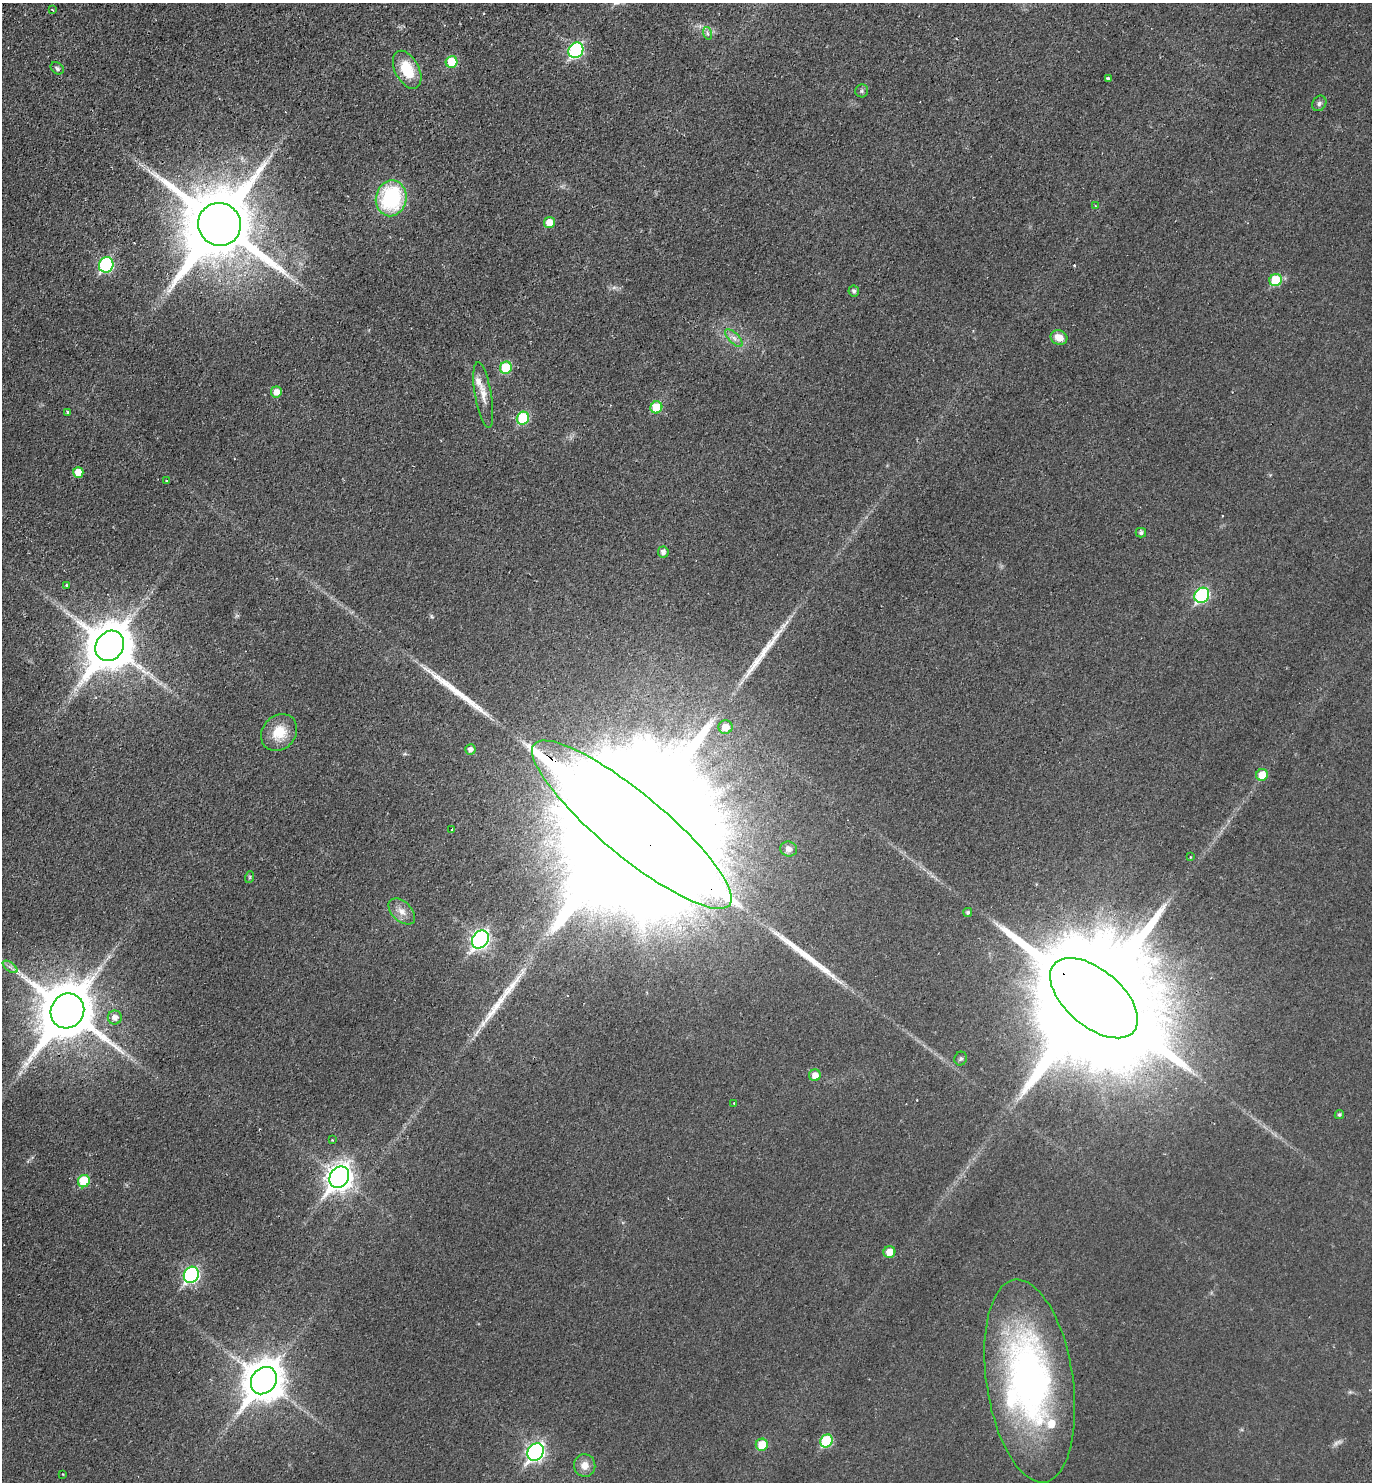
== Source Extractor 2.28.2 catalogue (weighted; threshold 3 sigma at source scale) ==
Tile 11 of 4 x 4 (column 3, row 3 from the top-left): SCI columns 3083-4452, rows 1519-2998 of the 6027 x 6000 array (HDU 1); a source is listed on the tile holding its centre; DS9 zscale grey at full resolution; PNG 1374 x 1484 px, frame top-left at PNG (2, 3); each listed source drawn as its Kron ellipse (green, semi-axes under 4 px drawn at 4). Shown black and unused: <1% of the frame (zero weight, under 2 of 3 exposures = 3% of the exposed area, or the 3 px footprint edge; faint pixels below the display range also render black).
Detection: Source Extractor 2.28.2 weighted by HDU 2 'WHT'; one run over the whole footprint, this tile lists its part. Background 0.0252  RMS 0.0045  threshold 0.0202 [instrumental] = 3 sigma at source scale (4.5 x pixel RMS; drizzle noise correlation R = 1.50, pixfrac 1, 0.05/0.05 arcsec/px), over >= 5 px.
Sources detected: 76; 1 too faint to see at this stretch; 1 inside a brighter object's white glare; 4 cosmic-ray / hot-pixel residue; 4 long thin detections or spike segments (spike, bleed or trail) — neither listed nor drawn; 3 inside a brighter listed object's ellipse — not listed separately; the other 63 listed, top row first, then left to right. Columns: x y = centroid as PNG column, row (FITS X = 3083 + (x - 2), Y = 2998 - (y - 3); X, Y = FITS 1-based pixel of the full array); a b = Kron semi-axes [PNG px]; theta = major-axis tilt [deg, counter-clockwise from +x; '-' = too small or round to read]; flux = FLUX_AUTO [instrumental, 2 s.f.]
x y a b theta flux
52 10 3 2 - 0.54
707 33 6 4 -72 0.86
576 50 8 7 - 60
452 62 6 6 - 14
57 68 7 5 -38 1
407 70 20 12 -62 14
1108 79 4 3 - 1.8
862 91 6 6 - 0.89
1319 103 8 6 58 1.2
391 198 18 15 78 41
1095 206 3 3 - 0.47
549 223 5 5 - 6.7
220 224 21 21 - 5500
106 265 8 7 - 55
1276 280 6 6 - 16
854 291 5 5 - 1.3
1059 337 8 7 - 5.2
734 338 11 5 -45 2.1
506 368 6 5 - 19
276 392 5 5 - 3.5
483 395 33 8 -80 5.4
656 407 6 5 - 14
68 412 4 3 - 0.97
523 418 6 6 - 28
78 472 5 5 - 6
166 480 3 2 - 0.37
1141 533 5 5 - 1.1
663 552 5 5 - 1.8
66 585 3 2 - 0.66
1202 595 8 7 - 50
110 646 16 13 55 1800
725 727 7 6 - 6.2
279 733 20 16 49 10
470 750 5 5 - 2
1262 775 6 5 - 7.6
632 825 127 31 -40 81000
451 830 4 2 - 0.5
789 849 8 7 - 2.6
1190 857 4 2 - 0.35
250 877 6 3 71 0.51
402 911 16 10 -43 4
968 912 4 4 - 0.96
480 939 10 7 54 140
10 967 8 4 -36 1.3
1094 998 52 28 -40 28000
67 1011 18 16 56 2900
115 1018 7 7 - 2.6
961 1059 7 6 - 0.91
815 1075 6 6 - 3.7
734 1103 3 3 - 0.38
1339 1115 5 4 - 0.76
332 1140 3 3 - 0.39
339 1177 11 9 57 410
84 1181 6 6 - 18
889 1252 6 5 - 5.8
191 1275 8 7 - 83
264 1381 14 12 54 1200
1030 1381 102 43 -82 170
826 1441 7 6 - 27
762 1445 6 6 - 9.8
536 1452 9 7 54 130
585 1465 11 10 - 4.2
63 1474 2 2 - 0.32
Overlapping masked pixels (flux is a lower limit): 4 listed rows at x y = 220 224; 632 825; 1094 998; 67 1011